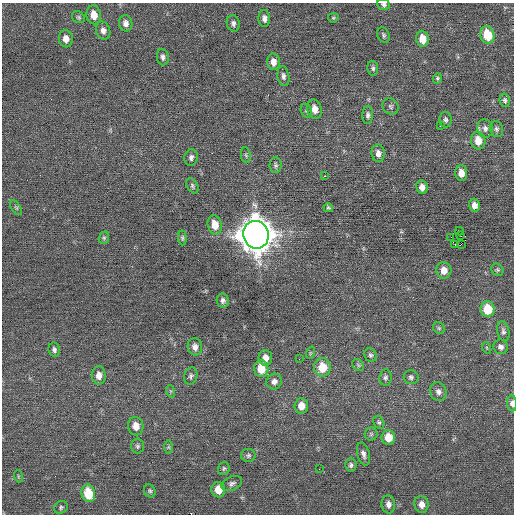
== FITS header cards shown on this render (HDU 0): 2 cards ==
NAXIS1  =                  512 / Axis length
NAXIS2  =                  512 / Axis length

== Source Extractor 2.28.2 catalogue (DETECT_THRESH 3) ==
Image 512 x 512 px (HDU 0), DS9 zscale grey, 1 PNG px = 1 image px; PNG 516 x 516 px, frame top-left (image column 1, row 512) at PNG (2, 3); each listed source drawn as its Kron ellipse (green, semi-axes under 4 px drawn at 4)
Background 0.0437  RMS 0.71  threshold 2.12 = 3 sigma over >= 5 px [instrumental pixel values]
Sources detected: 92; all 92 listed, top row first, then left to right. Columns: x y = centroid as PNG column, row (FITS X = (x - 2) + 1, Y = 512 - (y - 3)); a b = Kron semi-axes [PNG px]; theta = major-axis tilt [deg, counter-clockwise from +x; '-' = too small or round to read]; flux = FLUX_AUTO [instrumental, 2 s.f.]
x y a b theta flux
384 4 6 5 - 110
94 15 9 7 -78 520
78 17 7 5 -33 83
264 18 8 6 -85 190
333 18 5 4 - 62
126 23 8 6 -81 240
233 23 8 6 -75 160
103 31 9 7 -75 240
383 35 8 6 -64 100
487 35 9 7 -75 1300
66 39 8 7 - 330
422 39 8 6 -84 570
163 57 8 6 -82 150
273 62 8 6 -87 310
373 68 7 5 -81 110
283 76 10 5 -80 160
437 78 5 4 - 78
505 100 7 5 -77 110
391 106 8 7 - 120
315 109 10 7 -77 460
306 111 7 5 -69 98
368 115 9 5 87 140
445 120 8 6 89 120
440 126 2 2 - 120
485 128 9 7 -73 190
496 129 8 6 -74 130
478 141 9 7 -80 660
378 153 9 6 -82 260
246 155 8 5 -81 83
191 157 8 6 76 160
276 165 8 6 -89 110
461 173 8 6 -85 380
325 176 3 2 - 550
192 186 8 5 -60 99
422 187 7 5 -80 280
474 205 7 5 -78 290
16 208 8 4 -56 83
328 208 5 4 - 77
215 225 10 7 -77 700
459 231 4 2 - 4100
256 235 14 12 -72 85000
461 236 2 2 - 20
451 237 4 2 - 230
104 238 6 5 - 81
182 238 7 4 -85 79
455 244 2 2 - 94
461 244 2 2 - 150
444 270 8 7 - 440
497 270 7 5 -44 87
223 300 7 6 - 150
488 309 8 7 - 1200
439 328 6 5 - 80
503 331 10 6 -78 140
195 347 9 7 -79 260
501 347 7 7 - 170
487 348 6 3 -72 52
54 350 7 5 -78 140
310 353 6 4 71 54
370 355 7 5 -61 100
265 358 8 7 - 400
299 359 2 2 - 32
358 365 6 5 - 84
322 367 9 8 - 1100
261 369 8 7 - 900
99 375 9 7 -88 340
191 376 9 6 73 130
385 377 8 6 83 130
411 377 7 7 - 130
274 381 8 7 - 220
170 391 6 4 -71 66
438 392 9 8 - 210
512 403 8 5 -87 210
301 406 7 6 - 480
379 422 7 5 -61 83
136 426 9 7 -80 480
371 434 6 6 - 87
388 437 7 6 - 710
137 446 7 6 - 100
169 447 7 4 -90 74
363 454 12 6 -75 190
248 455 7 6 - 110
351 465 6 5 - 120
224 469 6 5 - 87
319 469 2 2 - 33
18 476 6 4 -73 49
232 483 11 6 23 160
218 490 8 7 - 700
150 491 7 5 -64 91
88 493 9 6 -78 1500
388 504 9 6 -82 230
421 504 8 7 - 350
61 507 7 6 - 96
At the frame edge (FLAGS 8, measured only in part): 2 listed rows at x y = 384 4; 512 403